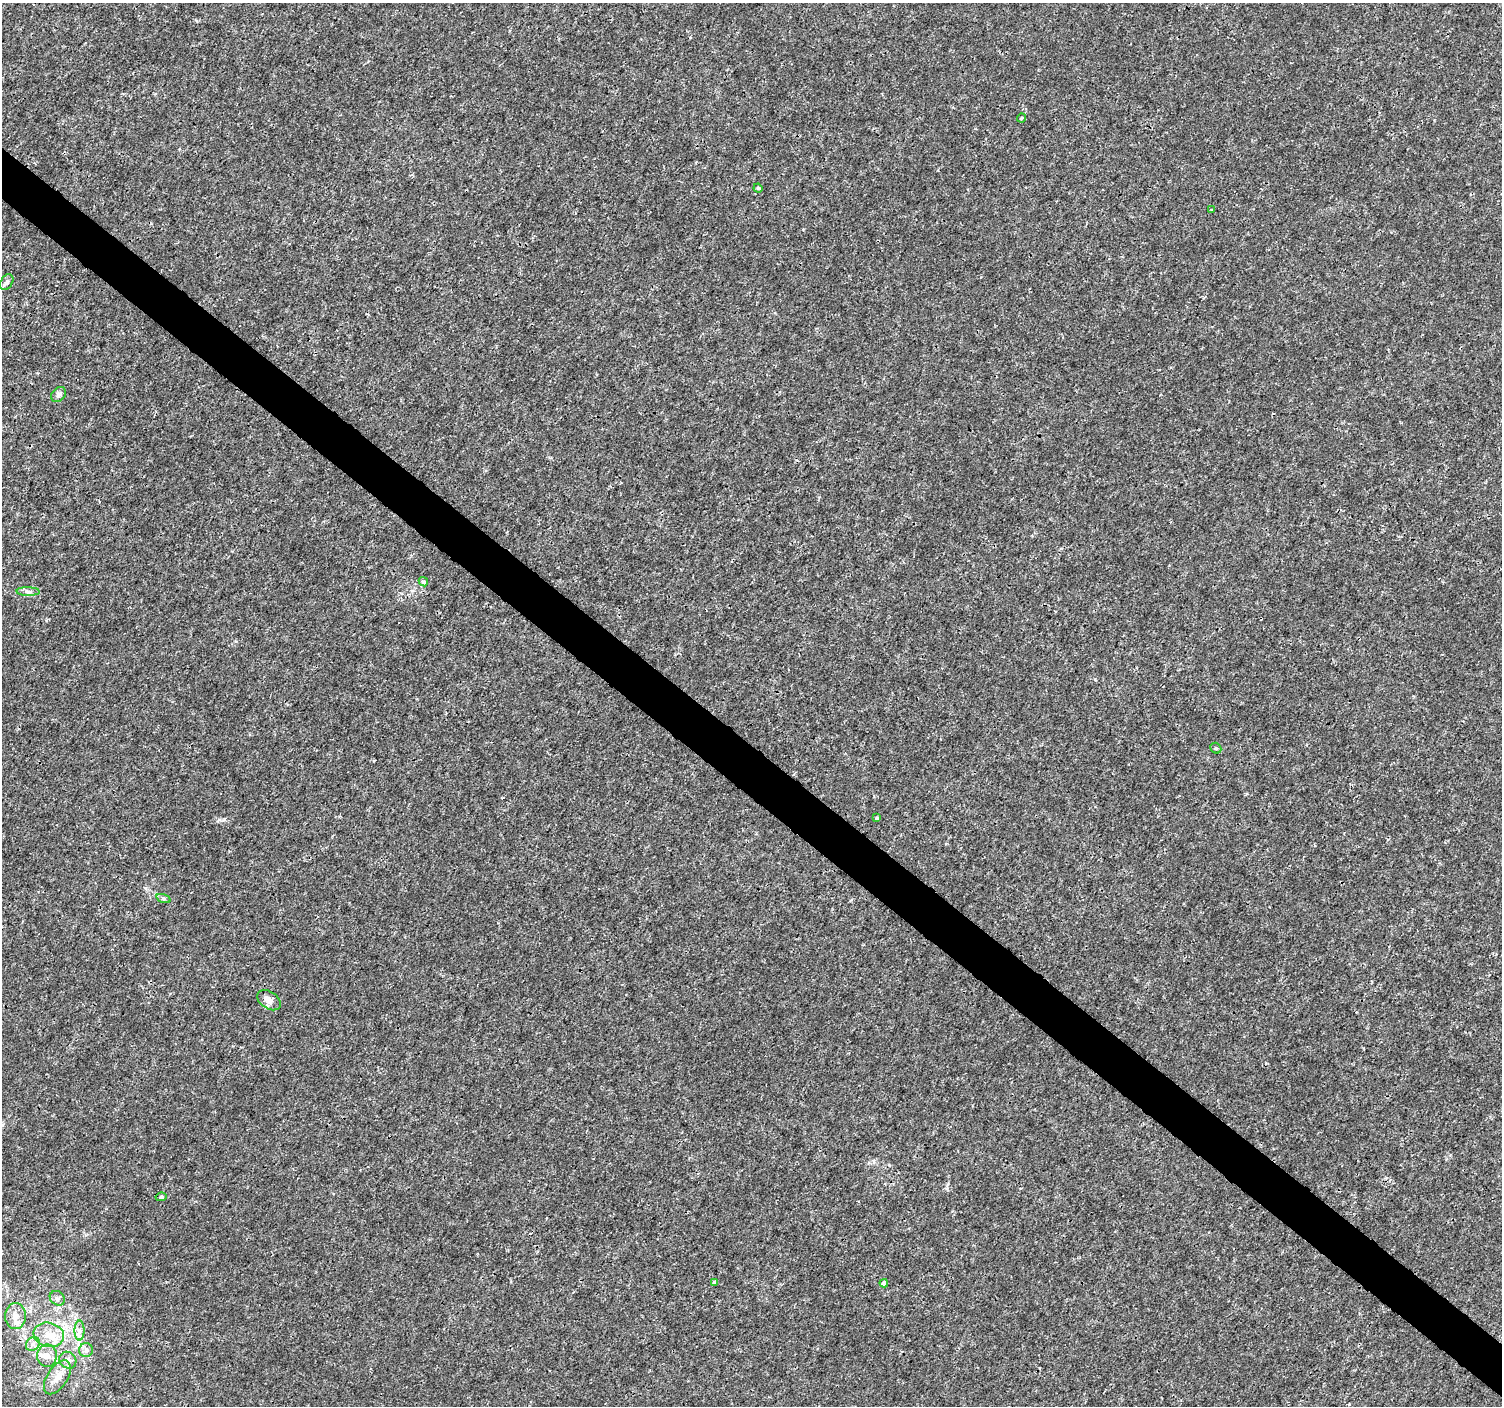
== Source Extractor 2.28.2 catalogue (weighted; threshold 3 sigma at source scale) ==
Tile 6 of 4 x 4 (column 2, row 2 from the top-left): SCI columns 1501-3000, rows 2981-4384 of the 6008 x 6026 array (HDU 1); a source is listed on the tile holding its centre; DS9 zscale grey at full resolution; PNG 1504 x 1408 px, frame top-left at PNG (2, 3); each listed source drawn as its Kron ellipse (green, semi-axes under 4 px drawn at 4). Shown black and unused: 4% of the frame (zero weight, under 3 of 4 exposures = <1% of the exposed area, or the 3 px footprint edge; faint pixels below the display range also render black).
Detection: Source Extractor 2.28.2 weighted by HDU 2 'WHT'; one run over the whole footprint, this tile lists its part. Background 9.38e-04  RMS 9.4e-04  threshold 0.00421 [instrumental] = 3 sigma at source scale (4.5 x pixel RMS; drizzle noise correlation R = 1.50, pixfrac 1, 0.0396/0.0396 arcsec/px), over >= 5 px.
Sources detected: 24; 1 cosmic-ray / hot-pixel residue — neither listed nor drawn; the other 23 listed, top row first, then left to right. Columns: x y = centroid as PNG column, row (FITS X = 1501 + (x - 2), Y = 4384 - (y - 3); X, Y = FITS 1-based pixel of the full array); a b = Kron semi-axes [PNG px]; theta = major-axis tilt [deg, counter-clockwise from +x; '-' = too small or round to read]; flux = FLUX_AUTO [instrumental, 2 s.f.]
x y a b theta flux
1021 118 5 3 - 0.12
758 188 5 4 - 0.12
1212 210 4 3 - 0.069
7 282 8 6 57 0.26
58 394 8 6 46 0.27
423 582 5 4 - 0.3
28 592 11 4 -1 0.29
1216 748 6 5 - 0.13
877 818 4 3 - 0.16
164 899 7 3 -19 0.16
269 1000 13 8 -34 0.68
161 1197 5 3 - 0.15
714 1282 4 3 - 0.19
884 1283 4 4 - 0.53
57 1298 8 6 -41 0.29
15 1316 13 10 -90 0.94
80 1330 10 5 90 0.4
49 1335 15 12 -14 1.5
33 1344 7 6 - 0.36
86 1350 7 7 - 0.32
47 1356 11 10 - 0.77
68 1360 9 8 - 0.46
57 1377 19 10 57 1.2
Unlisted compact peaks at least as high as the median listed source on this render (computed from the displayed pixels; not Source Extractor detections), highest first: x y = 224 819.